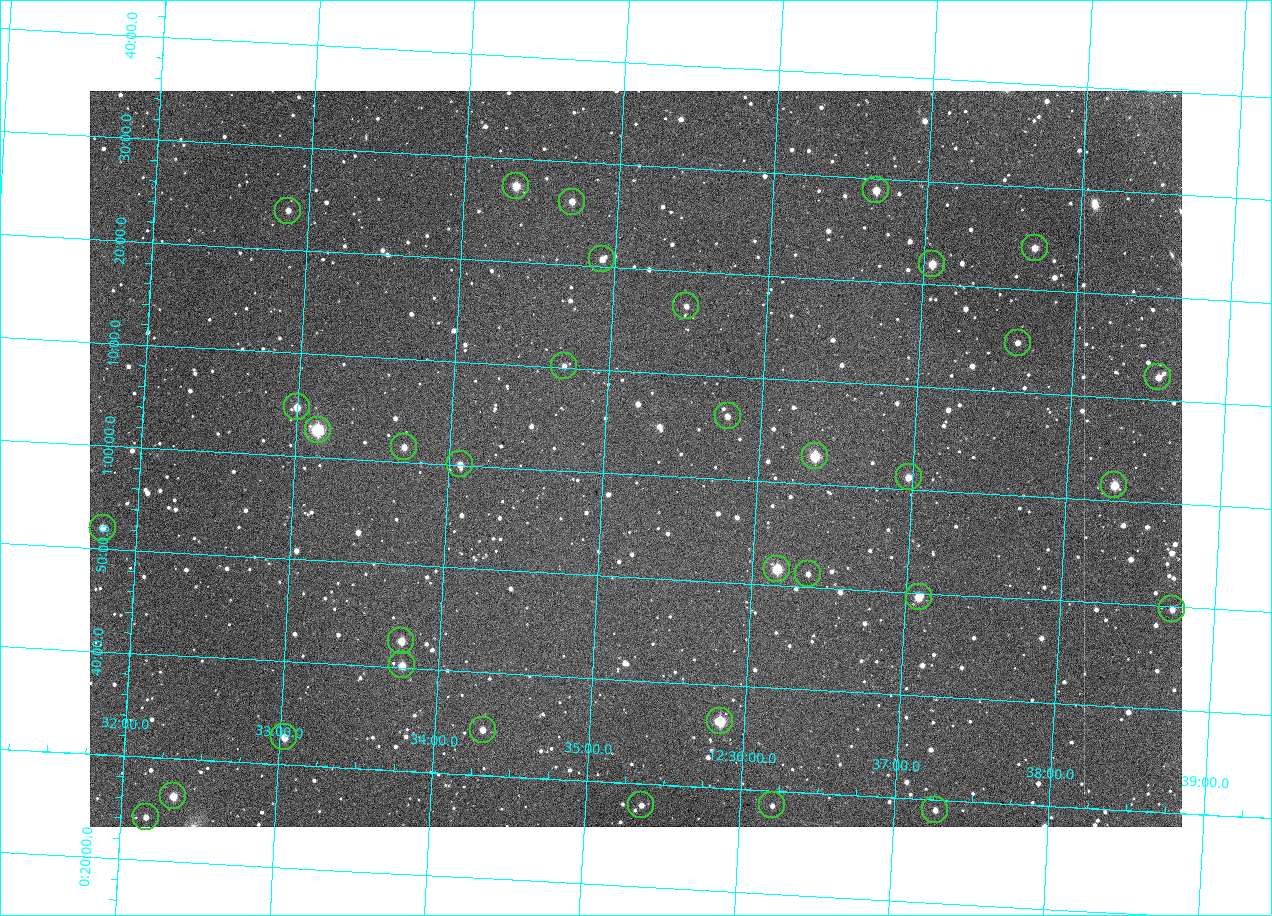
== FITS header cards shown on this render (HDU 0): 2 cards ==
NAXIS1  =                 1092 /fastest changing axis
NAXIS2  =                  736 /next to fastest changing axis

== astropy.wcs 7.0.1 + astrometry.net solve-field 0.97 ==
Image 1092 x 736 px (HDU 0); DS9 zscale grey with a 90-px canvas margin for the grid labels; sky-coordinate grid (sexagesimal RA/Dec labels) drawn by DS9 from the SOLVED WCS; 34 Tycho-2 reference stars matched to detected sources circled (green)
Header WCS: none
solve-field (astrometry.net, Tycho-2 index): SOLVED blind (the file carries no WCS)
Solved WCS: RA---TAN-SIP/DEC--TAN-SIP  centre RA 12:35:12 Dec +01:02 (188.80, +1.03 deg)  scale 5.83 arcsec/px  FOV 106.1' x 71.6'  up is -3 deg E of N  parity flipped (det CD > 0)
(file carries no celestial WCS; the grid is the blind solution)
Tycho-2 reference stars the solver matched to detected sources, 34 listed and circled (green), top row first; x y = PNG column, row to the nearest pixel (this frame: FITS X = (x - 90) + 1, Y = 736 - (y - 91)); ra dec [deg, ICRS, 3 dp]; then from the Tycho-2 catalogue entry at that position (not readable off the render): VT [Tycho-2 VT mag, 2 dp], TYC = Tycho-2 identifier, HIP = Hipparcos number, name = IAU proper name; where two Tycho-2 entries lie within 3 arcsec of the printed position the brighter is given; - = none
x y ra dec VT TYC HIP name
516 186 188.584 +1.456 10.01 289-283-1 - -
876 190 189.167 +1.481 10.52 289-791-1 - -
572 202 188.676 +1.436 10.90 289-240-1 - -
288 211 188.217 +1.397 12.00 289-174-1 - -
1035 248 189.429 +1.401 10.82 289-262-1 - -
602 259 188.730 +1.346 11.09 289-364-1 - -
932 264 189.265 +1.366 10.28 289-822-1 - -
686 306 188.870 +1.276 11.87 289-484-1 - -
1018 343 189.409 +1.247 11.56 289-780-1 - -
564 366 188.678 +1.170 11.90 289-528-1 - -
1158 377 189.640 +1.203 11.02 289-945-1 - -
297 407 188.249 +1.079 10.58 289-648-1 - -
728 416 188.947 +1.102 11.56 289-152-1 - -
318 430 188.285 +1.044 8.19 289-1040-1 61252 -
404 447 188.426 +1.024 11.14 289-660-1 - -
815 456 189.091 +1.045 9.05 289-771-1 61529 -
460 464 188.518 +1.001 10.90 289-1045-1 - -
909 477 189.244 +1.019 10.79 289-347-1 - -
1114 485 189.578 +1.025 9.92 289-130-1 - -
103 528 187.946 +0.867 11.03 289-386-1 - -
777 569 189.040 +0.859 9.05 289-577-1 - -
808 574 189.090 +0.855 11.80 289-877-1 - -
919 597 189.271 +0.826 10.11 289-966-1 - -
1172 609 189.682 +0.829 11.58 289-476-1 - -
401 641 188.438 +0.710 10.24 289-715-1 - -
402 665 188.442 +0.670 10.52 289-733-1 - -
720 721 188.961 +0.608 9.23 289-245-1 - -
483 730 188.578 +0.573 11.02 289-856-1 - -
284 737 188.258 +0.544 10.71 289-918-1 - -
173 796 188.084 +0.439 10.27 289-987-1 - -
641 805 188.841 +0.465 11.78 289-558-1 - -
772 805 189.053 +0.476 12.58 289-281-1 - -
935 810 189.317 +0.483 11.56 289-658-1 - -
146 817 188.041 +0.403 11.54 289-969-1 - -